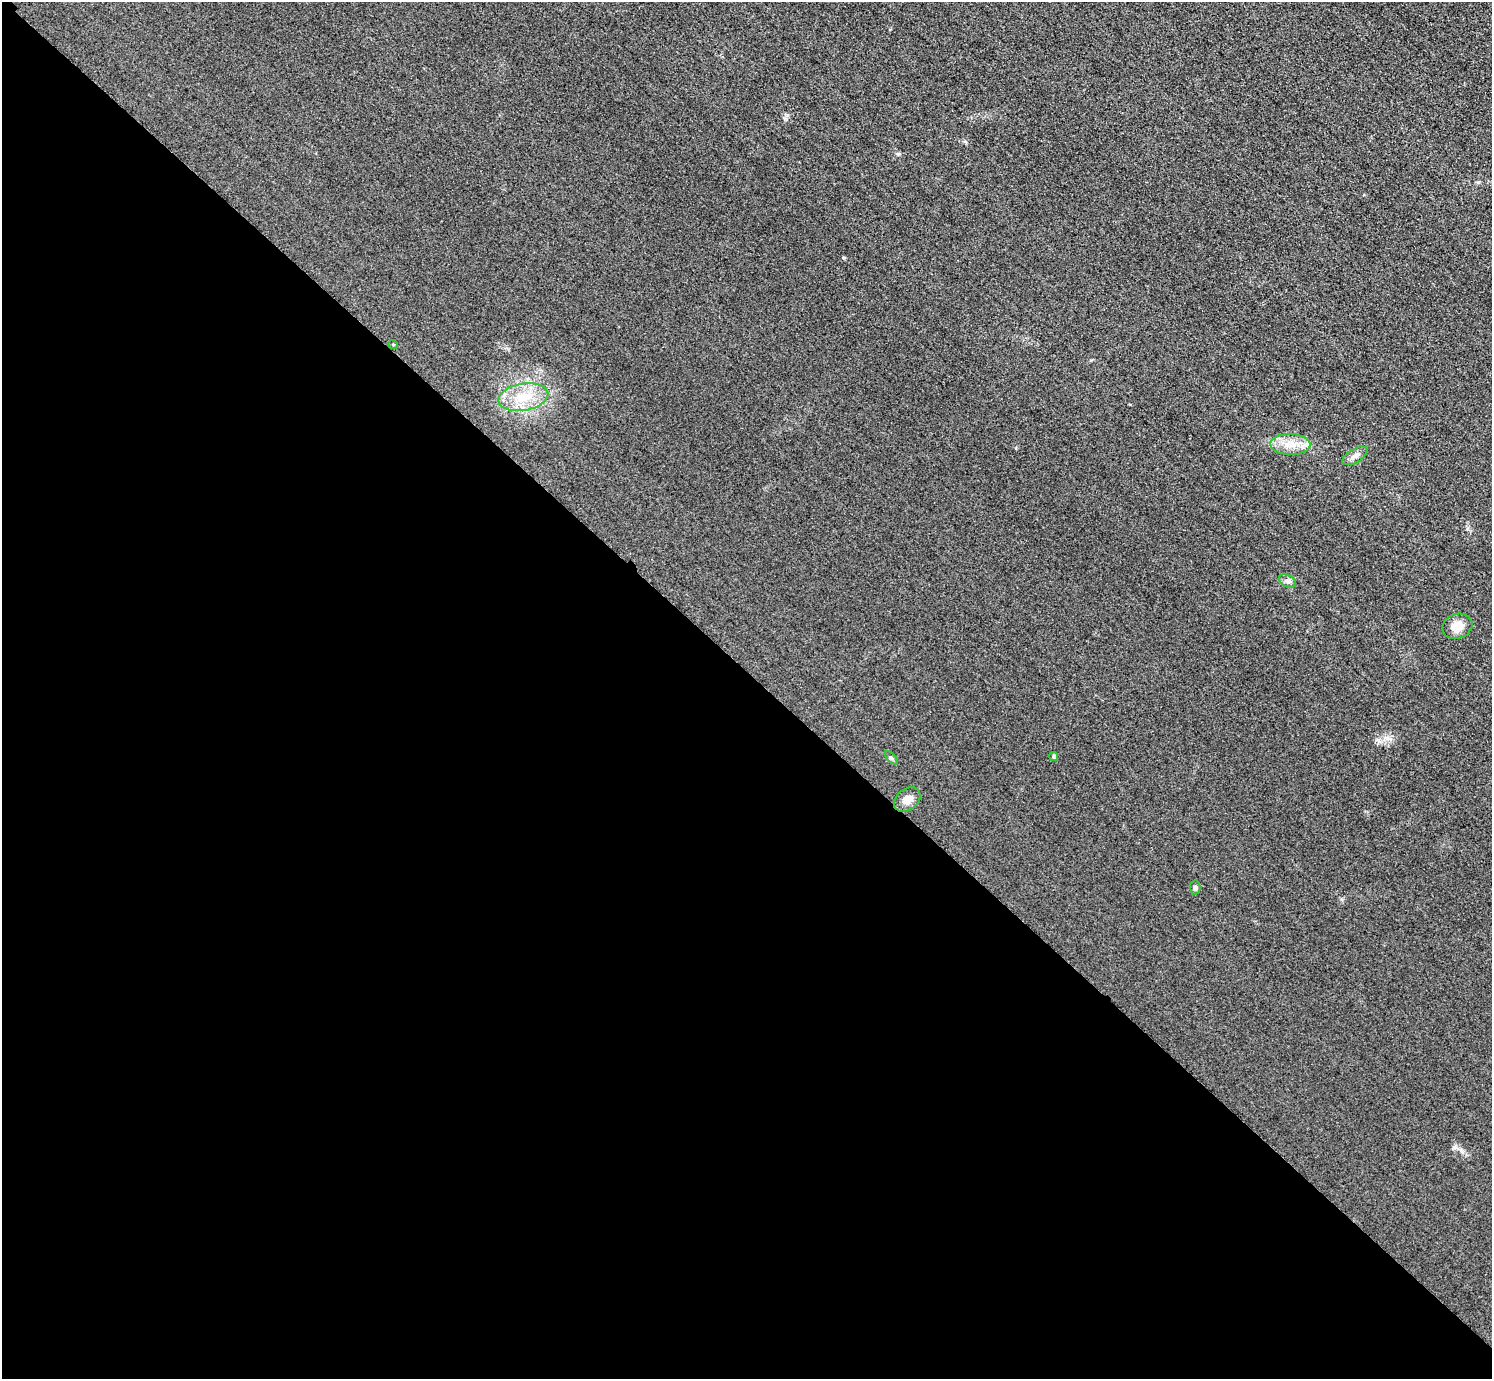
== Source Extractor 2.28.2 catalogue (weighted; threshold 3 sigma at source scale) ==
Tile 9 of 4 x 4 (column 1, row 3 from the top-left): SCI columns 31-1520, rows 1561-2937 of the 6017 x 6017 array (HDU 1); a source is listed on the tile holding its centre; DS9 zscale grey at full resolution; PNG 1494 x 1381 px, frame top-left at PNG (2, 2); each listed source drawn as its Kron ellipse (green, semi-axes under 4 px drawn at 4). Shown black and unused: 51% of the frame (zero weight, under 3 of 4 exposures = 3% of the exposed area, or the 3 px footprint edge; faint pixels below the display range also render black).
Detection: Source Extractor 2.28.2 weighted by HDU 2 'WHT'; one run over the whole footprint, this tile lists its part. Background 0.0847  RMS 0.019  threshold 0.0851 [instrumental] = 3 sigma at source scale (4.5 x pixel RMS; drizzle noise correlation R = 1.50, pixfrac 1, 0.05/0.05 arcsec/px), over >= 5 px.
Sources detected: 10; all 10 listed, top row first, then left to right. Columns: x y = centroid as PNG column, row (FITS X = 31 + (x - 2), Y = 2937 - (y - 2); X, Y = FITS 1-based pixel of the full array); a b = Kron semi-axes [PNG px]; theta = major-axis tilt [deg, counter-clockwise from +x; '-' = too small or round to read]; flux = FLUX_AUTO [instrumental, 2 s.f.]
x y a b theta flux
393 344 5 3 - 1.6
523 397 25 13 10 49
1290 444 20 10 -1 28
1355 456 14 7 31 9.7
1288 581 9 6 -27 5.8
1457 626 15 12 18 24
1054 756 5 4 - 3.8
891 758 8 3 -44 2.6
907 800 15 10 39 14
1195 887 7 5 -88 3.8
Unlisted compact peaks at least as high as the median listed source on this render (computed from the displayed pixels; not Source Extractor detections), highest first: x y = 898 154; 844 258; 1387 738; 1454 1147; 1462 1151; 1377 740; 785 119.